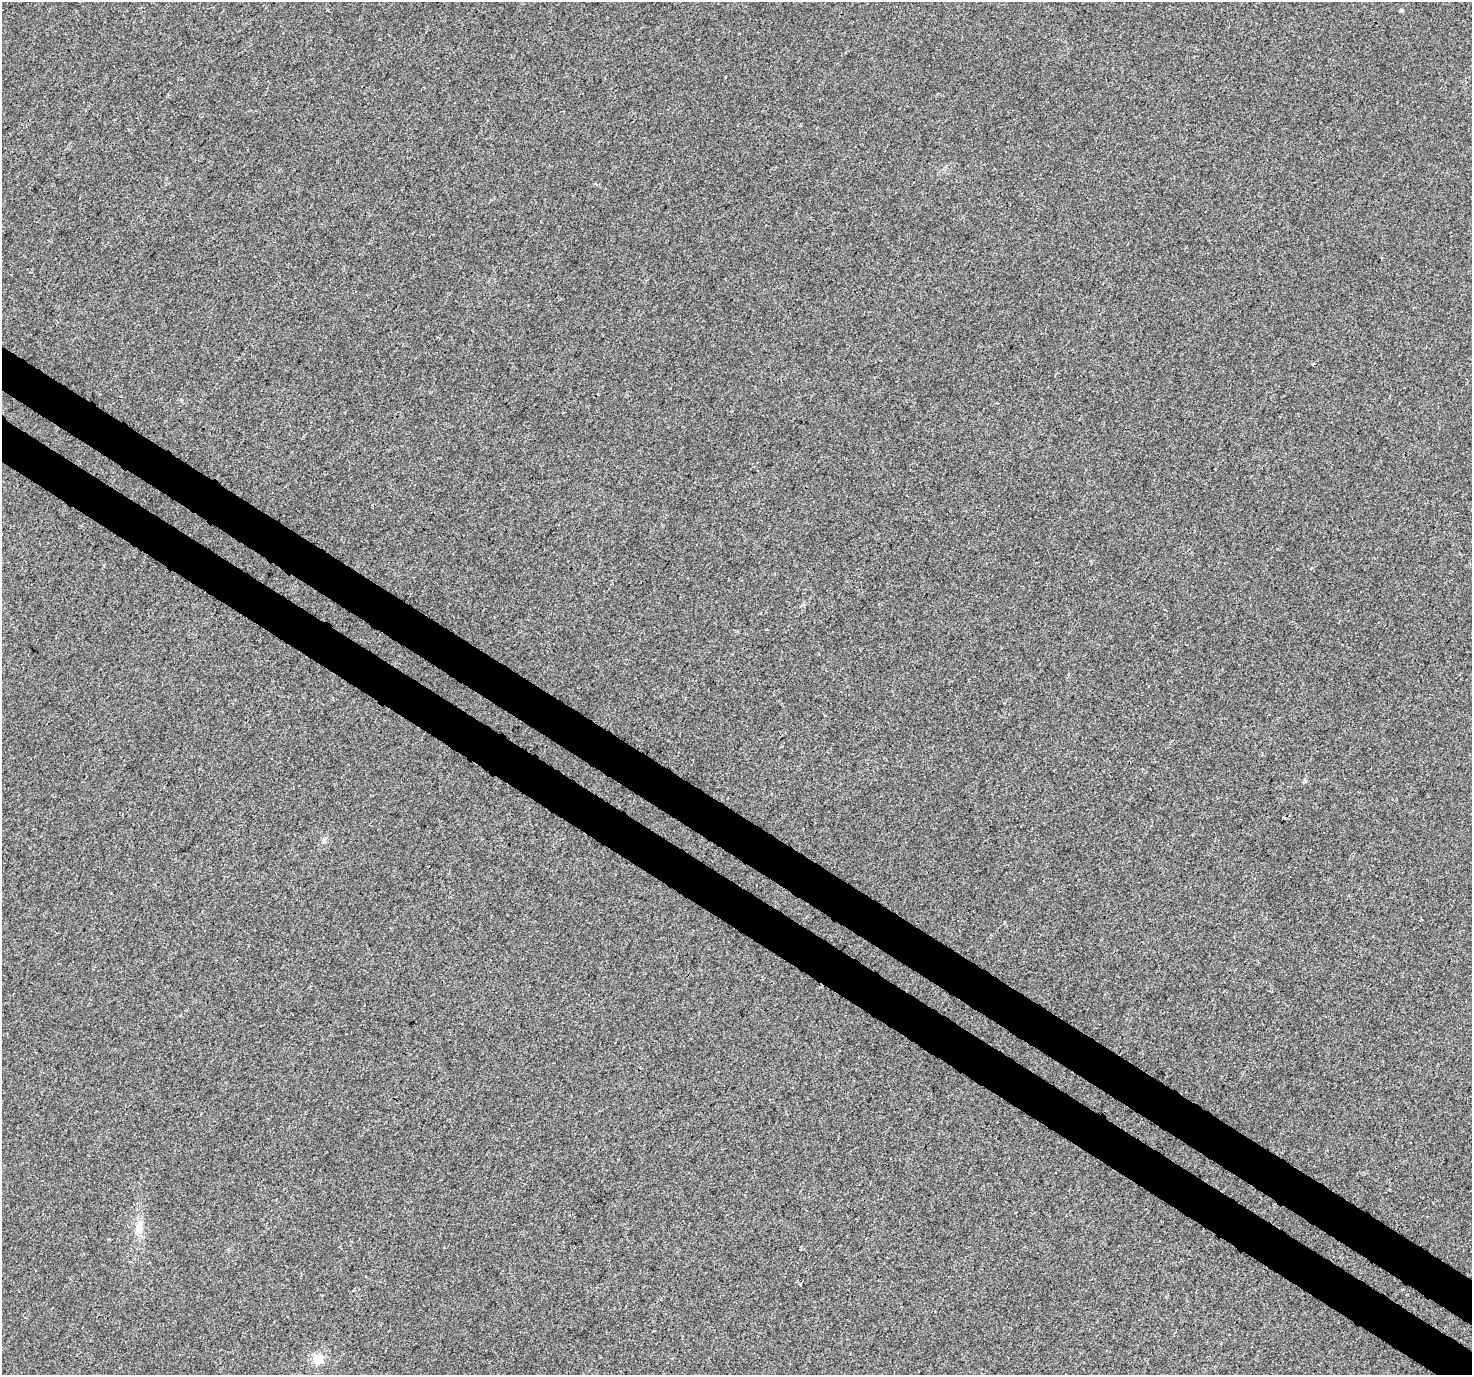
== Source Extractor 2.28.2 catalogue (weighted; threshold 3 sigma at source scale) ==
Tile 6 of 4 x 4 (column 2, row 2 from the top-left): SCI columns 1506-2975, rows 2981-4353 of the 5958 x 6028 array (HDU 1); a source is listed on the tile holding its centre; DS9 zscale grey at full resolution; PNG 1474 x 1377 px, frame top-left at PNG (2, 2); no overlay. Shown black and unused: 7% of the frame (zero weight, under 3 of 4 exposures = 5% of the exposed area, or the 3 px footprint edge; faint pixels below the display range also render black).
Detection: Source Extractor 2.28.2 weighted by HDU 2 'WHT'; one run over the whole footprint, this tile lists its part. Background 0.00295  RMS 0.0026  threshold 0.0118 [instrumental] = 3 sigma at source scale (4.5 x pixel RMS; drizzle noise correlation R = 1.50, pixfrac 1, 0.0396/0.0396 arcsec/px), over >= 5 px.
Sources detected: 5; all 5 listed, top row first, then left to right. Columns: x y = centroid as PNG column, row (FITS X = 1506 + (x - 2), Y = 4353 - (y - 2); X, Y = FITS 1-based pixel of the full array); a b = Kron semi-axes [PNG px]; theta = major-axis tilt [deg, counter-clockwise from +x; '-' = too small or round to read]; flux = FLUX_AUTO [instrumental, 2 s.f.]
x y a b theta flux
1401 10 5 4 - 0.41
323 841 6 5 - 0.52
138 1228 17 8 -82 2.3
800 1284 3 3 - 0.5
318 1359 13 11 16 3.1